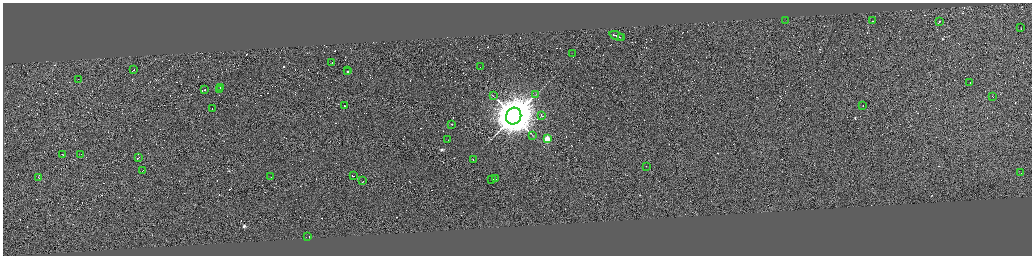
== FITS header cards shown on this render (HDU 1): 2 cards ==
NAXIS1  =                 4117
NAXIS2  =                 1013

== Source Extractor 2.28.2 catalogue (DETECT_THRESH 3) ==
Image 4117 x 1013 px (HDU 1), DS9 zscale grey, zoomed out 1/4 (1 PNG px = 4 x 4 image px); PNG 1034 x 258 px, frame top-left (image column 3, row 1011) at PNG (3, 3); each listed source drawn as its Kron ellipse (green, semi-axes under 4 px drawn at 4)
Background 0.492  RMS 3.9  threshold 11.6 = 3 sigma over >= 5 px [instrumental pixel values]
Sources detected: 684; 641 cannot appear on this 1/4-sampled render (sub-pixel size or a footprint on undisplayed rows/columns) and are neither listed nor drawn; the other 43 listed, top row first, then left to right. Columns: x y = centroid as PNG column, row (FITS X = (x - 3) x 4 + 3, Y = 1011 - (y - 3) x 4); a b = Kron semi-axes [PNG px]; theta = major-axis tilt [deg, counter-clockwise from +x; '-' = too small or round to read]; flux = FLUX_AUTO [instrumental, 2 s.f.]
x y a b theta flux
785 21 3 1 - 4.1e+04
872 21 2 1 - 1.3e+04
939 22 3 1 - 2.9e+05
1021 28 2 1 - 2.3e+04
617 36 8 1 -21 2.9e+05
621 37 2 1 - 5.8e+04
572 54 2 1 - 1.0e+04
332 63 2 1 - 1.7e+04
480 67 2 1 - 8.2e+03
133 70 2 1 - 1.1e+04
347 70 2 1 - 6.9e+04
348 72 2 1 - 5.5e+04
78 79 2 1 - 7.2e+03
970 83 2 1 - 1.2e+04
220 87 4 1 - 2.4e+04
220 89 2 1 - 1.1e+04
205 90 2 1 - 3.9e+04
536 94 3 1 - 1.1e+03
493 95 2 1 - 3.8e+02
993 97 2 1 - 1.9e+04
344 106 2 1 - 3.1e+03
863 106 2 1 - 1.1e+04
212 109 3 1 - 3.2e+04
514 116 8 7 - 1.2e+07
542 116 2 1 - 2.6e+04
452 124 2 1 - 1.4e+04
533 135 3 2 - 1.4e+03
547 139 2 2 - 1.4e+05
448 140 2 1 - 8.0e+03
62 154 2 1 - 1.4e+04
81 155 2 1 - 1.6e+04
138 158 2 1 - 4.0e+04
473 159 2 1 - 2.3e+04
646 166 2 1 - 1.8e+04
143 170 2 1 - 2.3e+04
1021 172 2 1 - 1.1e+04
353 176 2 1 - 2.6e+04
271 177 2 1 - 1.3e+04
39 178 2 1 - 1.9e+04
492 179 3 1 - 2.6e+04
496 179 2 1 - 2.1e+04
363 181 2 1 - 1.8e+04
308 237 3 1 - 2.1e+04
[641 sub-pixel or undisplayed-footprint detections neither listed nor drawn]